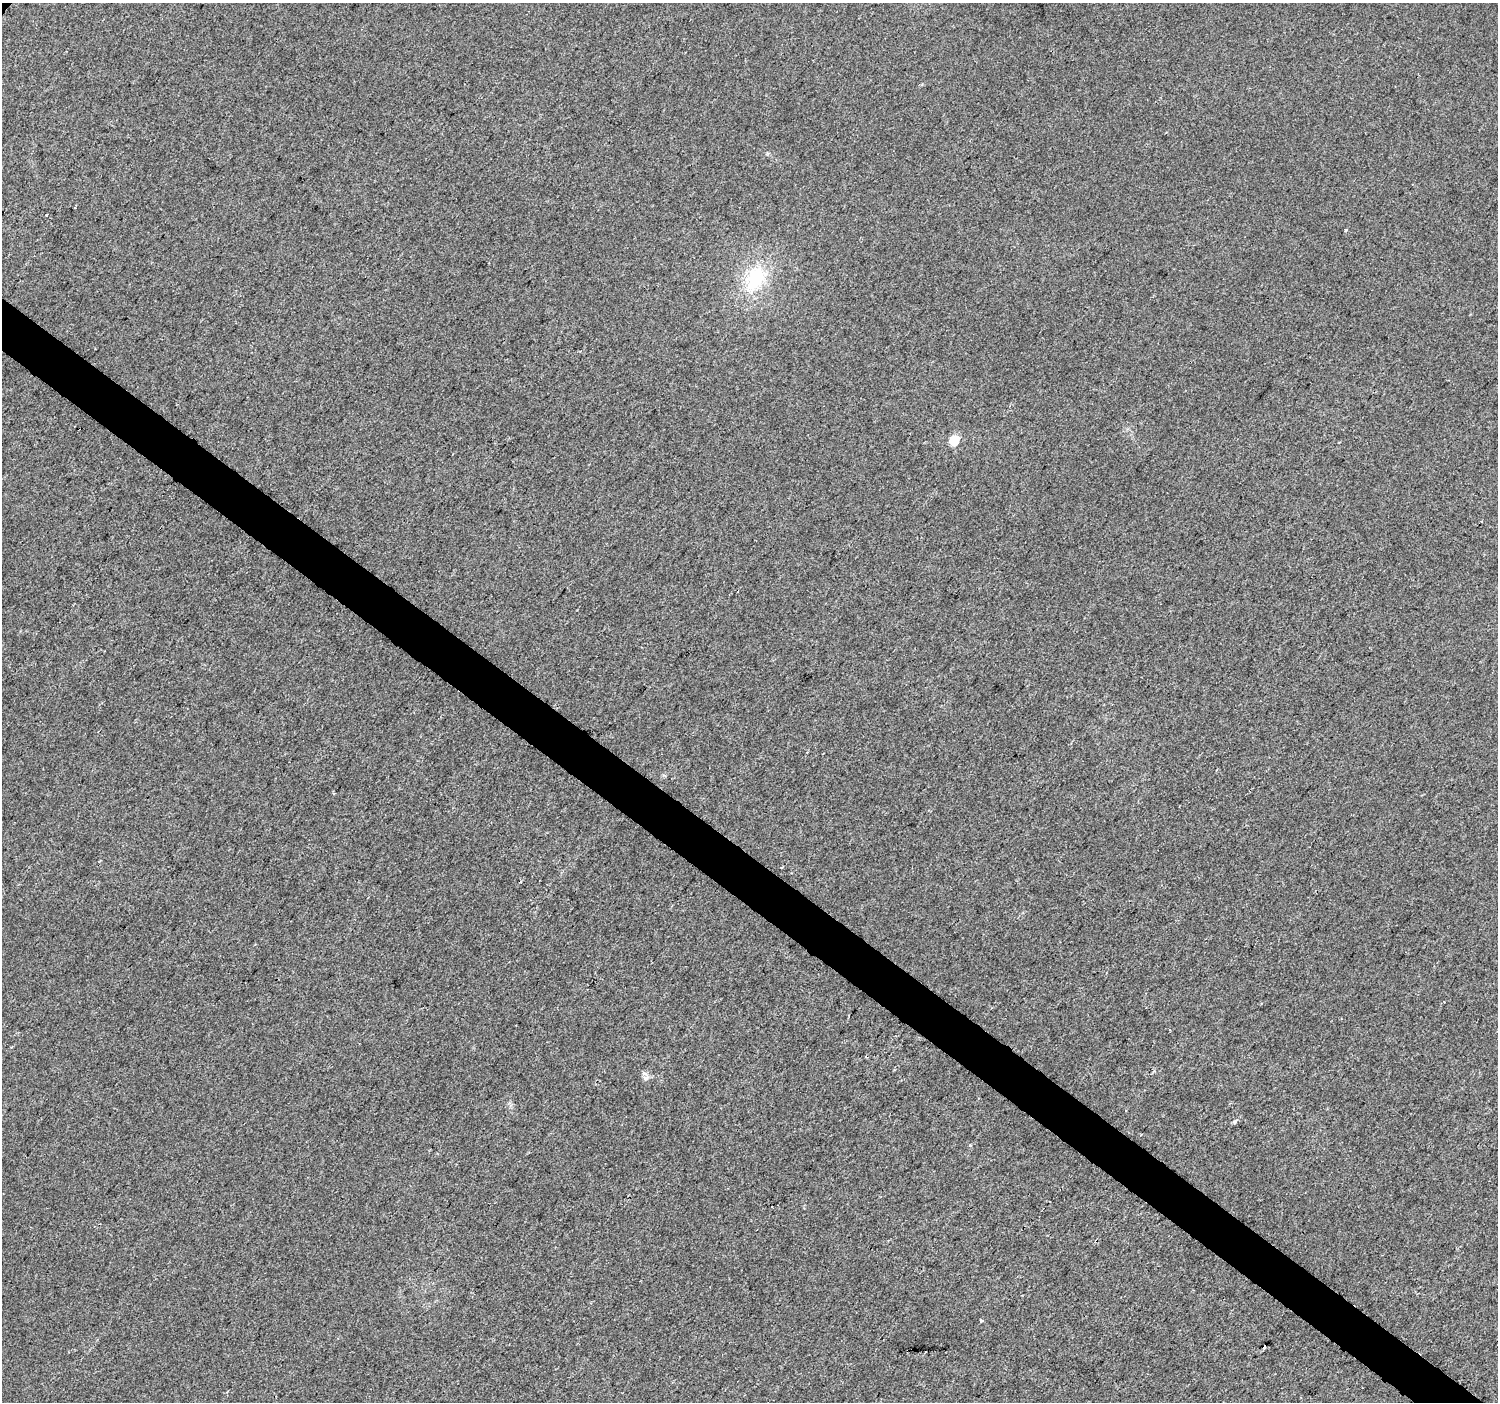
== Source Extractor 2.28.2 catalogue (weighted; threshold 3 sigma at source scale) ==
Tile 6 of 4 x 4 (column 2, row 2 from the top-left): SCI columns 1502-2997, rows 3045-4444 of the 5990 x 6020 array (HDU 1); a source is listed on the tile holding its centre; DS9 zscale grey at full resolution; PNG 1500 x 1404 px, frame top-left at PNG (2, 3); no overlay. Shown black and unused: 4% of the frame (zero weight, under 2 of 3 exposures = <1% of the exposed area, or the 3 px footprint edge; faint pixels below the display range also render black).
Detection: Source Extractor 2.28.2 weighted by HDU 2 'WHT'; one run over the whole footprint, this tile lists its part. Background 0.00681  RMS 0.0057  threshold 0.0258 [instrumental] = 3 sigma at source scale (4.5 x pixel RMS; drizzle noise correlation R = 1.50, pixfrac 1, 0.0396/0.0396 arcsec/px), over >= 5 px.
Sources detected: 16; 5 cosmic-ray / hot-pixel residue — not listed; the other 11 listed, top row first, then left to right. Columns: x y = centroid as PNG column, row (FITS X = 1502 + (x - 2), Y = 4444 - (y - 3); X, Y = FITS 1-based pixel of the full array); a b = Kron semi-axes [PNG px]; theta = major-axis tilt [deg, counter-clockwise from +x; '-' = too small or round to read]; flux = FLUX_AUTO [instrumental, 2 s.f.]
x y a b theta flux
46 215 3 3 - 1.9
1345 230 3 3 - 1.2
755 278 35 21 69 33
954 440 6 5 - 30
1170 1030 3 2 - 0.51
646 1078 8 6 21 1.8
1235 1122 6 5 - 1.2
970 1146 4 3 - 0.64
981 1320 4 3 - 1.6
1264 1347 4 3 - 3.1
925 1352 2 2 - 0.52